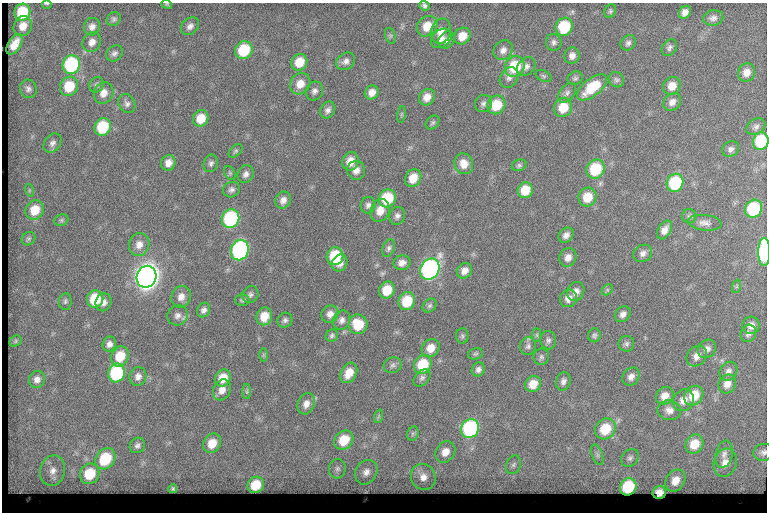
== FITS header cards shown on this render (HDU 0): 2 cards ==
NAXIS1  =                  765
NAXIS2  =                  510

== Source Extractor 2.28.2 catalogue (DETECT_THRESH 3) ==
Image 765 x 510 px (HDU 0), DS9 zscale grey, 1 PNG px = 1 image px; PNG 769 x 514 px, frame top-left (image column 1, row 510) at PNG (2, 3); each listed source drawn as its Kron ellipse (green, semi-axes under 4 px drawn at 4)
Background 98.5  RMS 7.3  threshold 21.9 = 3 sigma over >= 5 px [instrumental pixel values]
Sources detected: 190; all 190 listed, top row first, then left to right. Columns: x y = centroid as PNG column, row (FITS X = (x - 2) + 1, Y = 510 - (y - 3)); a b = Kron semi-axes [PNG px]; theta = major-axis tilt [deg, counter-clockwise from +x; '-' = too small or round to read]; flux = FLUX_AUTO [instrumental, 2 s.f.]
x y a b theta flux
46 3 5 2 - 690
167 4 5 4 - 560
424 6 5 4 - 1200
610 11 7 5 62 1000
22 12 8 8 - 20000
685 12 7 5 56 2800
713 18 10 7 11 2300
114 19 7 6 - 1300
23 26 10 9 - 5000
190 26 10 7 41 2400
427 26 11 9 44 8900
92 27 9 8 - 2600
564 27 9 8 - 26000
441 31 13 10 72 4800
390 36 8 5 -71 1000
462 36 9 7 47 6800
441 38 11 8 40 3300
446 40 9 7 49 2200
92 42 10 9 - 3400
554 42 8 8 - 1700
628 43 8 7 - 1700
14 44 11 6 59 5500
669 48 9 7 52 1700
244 50 9 8 - 23000
503 50 10 9 - 2900
114 53 9 7 42 1800
572 56 8 7 - 2700
346 61 10 8 36 2600
299 62 9 7 54 10000
71 65 9 8 - 55000
515 67 11 9 59 22000
526 67 10 8 46 2300
746 72 9 8 - 4300
543 76 8 5 -27 1000
509 77 11 8 57 2400
575 78 8 6 26 1100
616 80 8 7 - 1400
300 84 11 9 52 6500
97 85 8 6 60 1400
69 86 10 9 - 15000
672 86 9 8 - 5800
592 87 18 8 39 18000
28 89 9 8 - 1900
314 91 10 8 60 2100
372 92 7 6 - 3700
104 93 11 9 60 4500
567 93 11 7 53 2100
427 97 9 7 52 4500
672 102 10 8 44 3000
127 104 10 8 -62 2000
483 104 9 8 - 1900
496 105 10 8 52 14000
563 107 10 9 - 11000
328 110 9 7 57 2100
401 114 8 4 81 830
201 118 8 7 - 9200
433 123 8 6 45 1100
103 127 9 8 - 25000
756 127 10 7 33 1900
761 141 9 8 - 28000
52 143 10 8 52 2300
731 149 9 7 30 1800
235 151 8 5 46 950
350 161 9 8 - 6200
168 163 8 7 - 3900
211 163 9 7 70 1600
464 164 10 9 - 5300
519 165 7 5 19 1200
595 169 10 8 57 25000
356 170 9 9 - 3400
230 173 7 5 -61 840
246 174 9 7 63 2300
413 178 9 7 58 8200
675 183 9 8 - 32000
29 190 6 4 -73 630
231 190 8 7 - 1800
525 190 8 7 - 11000
587 197 9 8 - 10000
387 198 9 8 - 23000
283 200 9 7 62 2900
368 205 8 7 - 1900
754 209 9 8 - 35000
35 210 10 9 - 10000
380 211 11 9 69 5800
397 216 9 8 - 2000
689 216 7 7 - 1200
231 219 9 8 - 62000
61 220 7 5 21 1000
705 223 17 7 -6 3100
664 230 10 6 59 3500
566 235 8 6 46 2600
28 239 7 6 - 1100
139 244 11 10 - 4200
388 248 9 6 69 1500
240 250 10 9 - 92000
764 252 14 6 90 69000
643 253 10 8 31 2400
335 256 9 8 - 24000
568 257 9 8 - 3400
340 263 9 7 59 3300
402 263 8 7 - 3100
430 269 11 9 58 160000
464 271 8 7 - 3300
147 277 11 10 - 540000
737 286 7 4 71 840
387 290 9 7 59 10000
607 290 6 4 45 890
576 291 10 8 64 3100
250 295 9 7 55 1600
181 297 11 9 66 4000
568 298 9 8 - 3600
95 299 8 8 - 18000
242 300 7 6 - 1100
65 301 8 6 83 1100
407 301 9 8 - 16000
103 302 9 8 - 2700
430 306 8 6 44 1200
204 310 7 6 - 1900
330 314 9 8 - 3100
623 314 9 7 47 2500
177 315 10 9 - 2900
264 316 9 7 70 8100
285 320 7 7 - 1500
342 320 10 8 67 2500
358 324 10 9 - 16000
751 325 9 8 - 3300
748 333 9 7 66 1900
332 335 6 6 - 1200
537 335 7 4 90 810
594 335 7 6 - 1100
462 336 7 6 - 990
548 340 9 8 - 1700
16 341 6 5 - 810
109 344 7 7 - 2400
626 344 8 8 - 1400
528 346 9 8 - 1700
431 348 9 8 - 5900
707 349 10 8 50 2700
475 354 8 5 14 920
263 355 7 4 90 760
120 356 10 8 65 12000
697 356 11 9 50 3800
541 357 8 7 - 1300
393 365 9 7 19 1700
423 365 9 8 - 19000
478 369 7 6 - 1800
728 371 10 8 53 2200
117 373 9 8 - 45000
349 373 11 7 61 6800
138 376 9 8 - 2900
631 377 10 8 54 2800
223 378 9 7 62 8200
422 378 10 7 48 1600
37 379 9 8 - 2700
563 381 9 7 74 2000
533 384 8 7 - 6700
727 384 10 8 59 3900
222 390 11 8 62 3900
247 392 7 4 90 840
665 396 9 8 - 5100
694 396 10 9 - 12000
683 400 11 10 - 4400
306 404 11 8 68 3500
669 410 11 9 -12 3600
379 416 7 4 71 700
470 429 10 8 58 71000
605 429 11 9 47 15000
413 434 7 5 68 1100
344 440 10 8 45 13000
212 443 10 8 56 8800
694 444 10 8 56 10000
137 445 8 7 - 1900
445 452 11 9 53 5500
763 452 10 8 18 2100
724 454 14 8 77 3100
597 455 11 5 -70 1500
630 458 10 8 48 1900
105 459 11 9 53 26000
725 463 14 11 72 5800
513 465 9 7 67 1800
337 469 10 8 80 2100
53 471 15 12 76 6200
366 472 13 10 58 3800
90 474 10 9 - 20000
423 477 13 12 - 5400
675 481 12 9 57 6700
256 485 9 7 44 13000
628 487 9 8 - 30000
173 489 4 4 - 1100
659 492 7 6 - 4000
At the frame edge (FLAGS 8, measured only in part): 5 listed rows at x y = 46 3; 167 4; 761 141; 764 252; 763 452